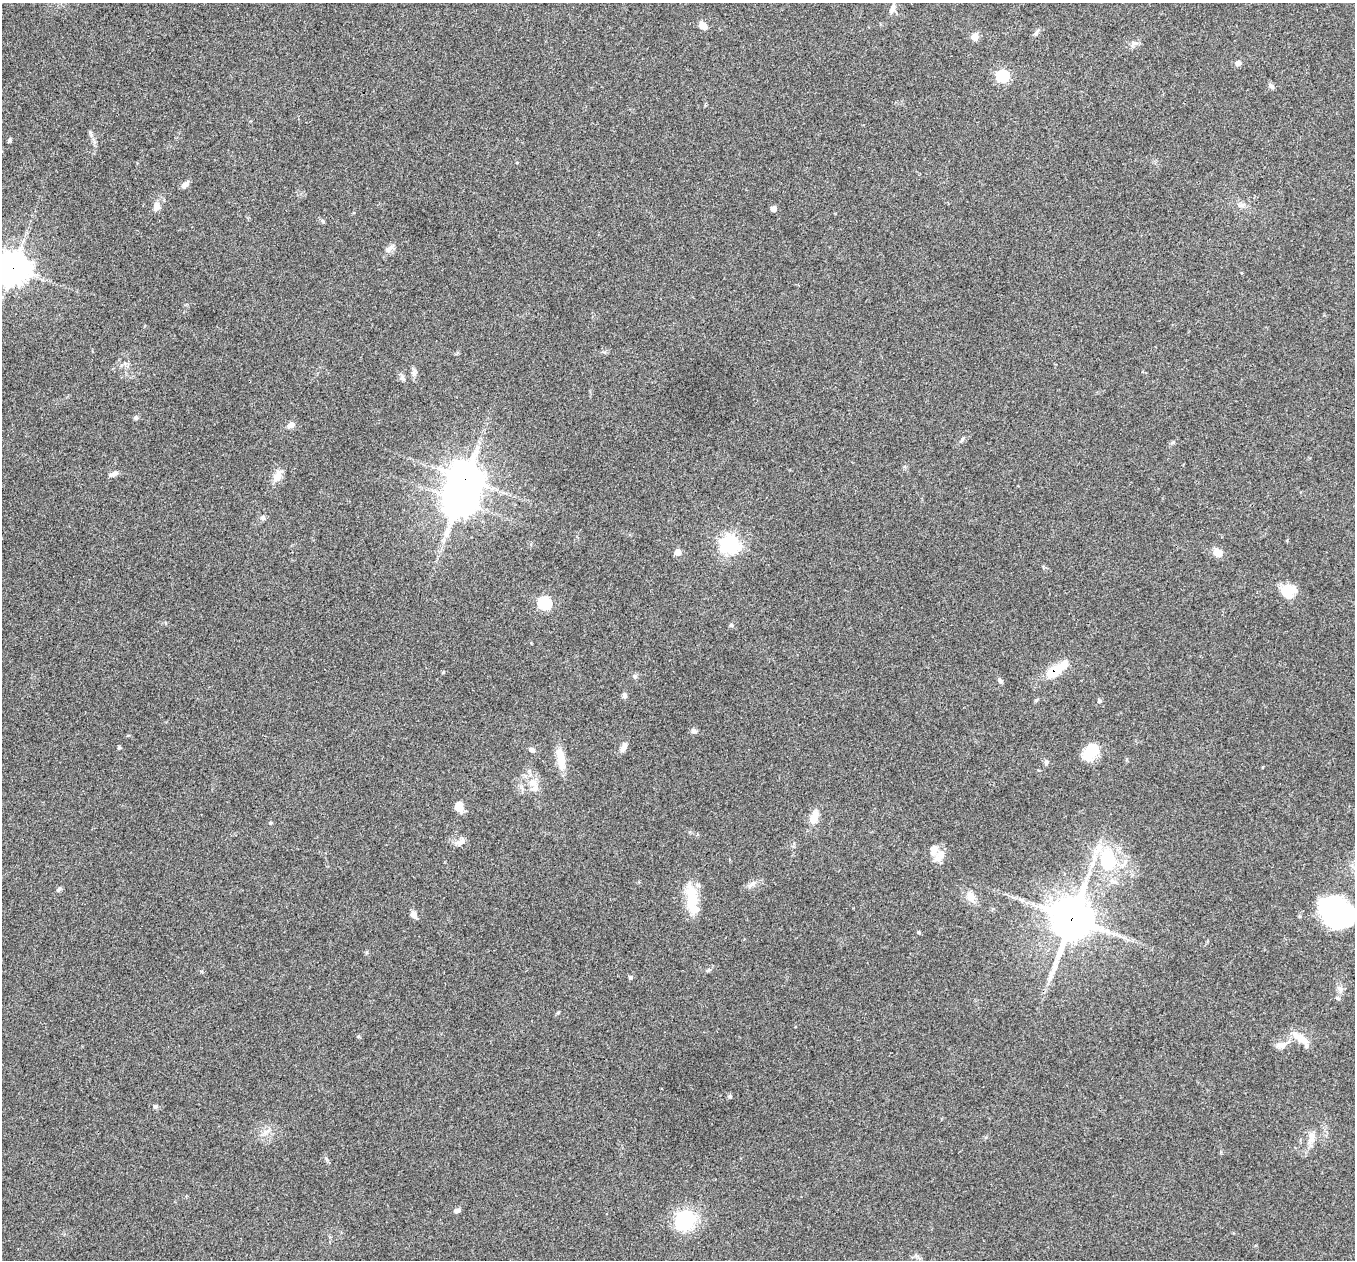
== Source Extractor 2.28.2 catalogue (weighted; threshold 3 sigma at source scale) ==
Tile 10 of 4 x 4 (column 2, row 3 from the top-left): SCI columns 1355-2707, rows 1393-2650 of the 5418 x 5431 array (HDU 1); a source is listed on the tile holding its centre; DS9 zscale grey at full resolution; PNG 1357 x 1262 px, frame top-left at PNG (2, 3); no overlay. Shown black and unused: <1% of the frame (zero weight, under 3 of 4 exposures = <1% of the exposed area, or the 3 px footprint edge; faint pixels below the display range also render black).
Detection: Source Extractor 2.28.2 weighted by HDU 2 'WHT'; one run over the whole footprint, this tile lists its part. Background 0.079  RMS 0.0058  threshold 0.0261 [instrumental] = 3 sigma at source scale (4.5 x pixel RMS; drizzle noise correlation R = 1.50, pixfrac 1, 0.05/0.05 arcsec/px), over >= 5 px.
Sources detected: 74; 1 inside a brighter object's white glare — not listed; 4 inside a brighter listed object's ellipse — not listed separately; the other 69 listed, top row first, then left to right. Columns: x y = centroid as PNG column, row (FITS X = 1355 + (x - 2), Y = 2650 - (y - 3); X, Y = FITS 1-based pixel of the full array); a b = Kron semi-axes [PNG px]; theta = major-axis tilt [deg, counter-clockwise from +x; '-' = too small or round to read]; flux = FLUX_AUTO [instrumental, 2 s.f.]
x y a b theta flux
892 8 12 7 61 2.5
702 25 9 7 -34 4.9
1036 32 7 4 70 1.1
975 37 8 7 - 4.3
1134 43 9 6 13 2.1
1238 63 7 6 - 2
1002 76 6 6 - 57
1271 86 9 6 -46 1.5
10 140 8 4 89 0.83
185 184 10 6 42 2.4
156 206 12 9 77 3.9
773 209 5 4 - 4.4
390 248 12 5 29 2.1
13 268 11 10 - 770
125 363 7 4 19 1.2
414 374 7 6 - 1.7
136 417 6 6 - 1.1
291 425 9 7 27 3
962 439 7 4 70 0.95
113 474 12 5 20 2
277 476 16 9 60 5.3
465 479 11 10 - 1000
459 501 10 10 - 890
263 518 6 5 - 1.8
730 544 7 7 - 260
678 552 5 5 - 7.2
1218 553 11 9 -55 4.5
1288 591 15 12 14 14
545 603 6 6 - 67
731 625 5 5 - 0.79
1054 671 19 9 32 19
443 672 4 4 - 0.55
635 676 7 5 -2 1.2
1000 681 8 5 -51 1.4
625 696 7 6 - 1.6
1036 700 6 3 19 0.69
1099 701 5 5 - 0.96
694 731 7 7 - 1.7
624 745 13 6 32 2.5
119 748 4 3 - 0.95
532 750 7 6 - 1.7
1091 752 21 13 50 14
561 759 27 10 -80 9.9
1046 762 7 5 70 1.1
533 782 13 11 -49 5.7
459 806 11 8 -79 6.4
814 817 19 10 72 6.2
270 823 4 4 - 0.7
461 841 13 8 21 3.3
933 849 17 10 72 4.8
1107 859 34 23 -81 35
751 884 14 6 35 2.7
691 897 37 14 -84 17
970 897 13 9 -73 5.4
1338 913 33 25 -34 87
414 915 7 6 - 3.5
1072 918 15 13 71 1800
919 932 4 4 - 0.72
708 970 7 4 45 0.99
630 978 6 4 90 0.83
1340 989 10 6 -80 2.4
1338 998 6 4 -71 0.87
558 1013 6 3 19 0.62
1301 1039 26 9 -40 8.3
1281 1045 15 8 -5 3.9
155 1107 7 5 -4 1.1
1311 1138 19 9 78 5.3
457 1211 8 5 11 1.7
684 1219 20 16 51 41
Overlapping masked pixels (flux is a lower limit): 4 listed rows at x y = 13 268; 465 479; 1054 671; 1072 918
Isophote crosses this tile's border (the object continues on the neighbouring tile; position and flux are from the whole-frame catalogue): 2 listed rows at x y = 13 268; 1338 913
Unlisted compact peaks at least as high as the median listed source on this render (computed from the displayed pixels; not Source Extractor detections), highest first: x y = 730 1096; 58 890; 90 132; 323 222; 358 1036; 1173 442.